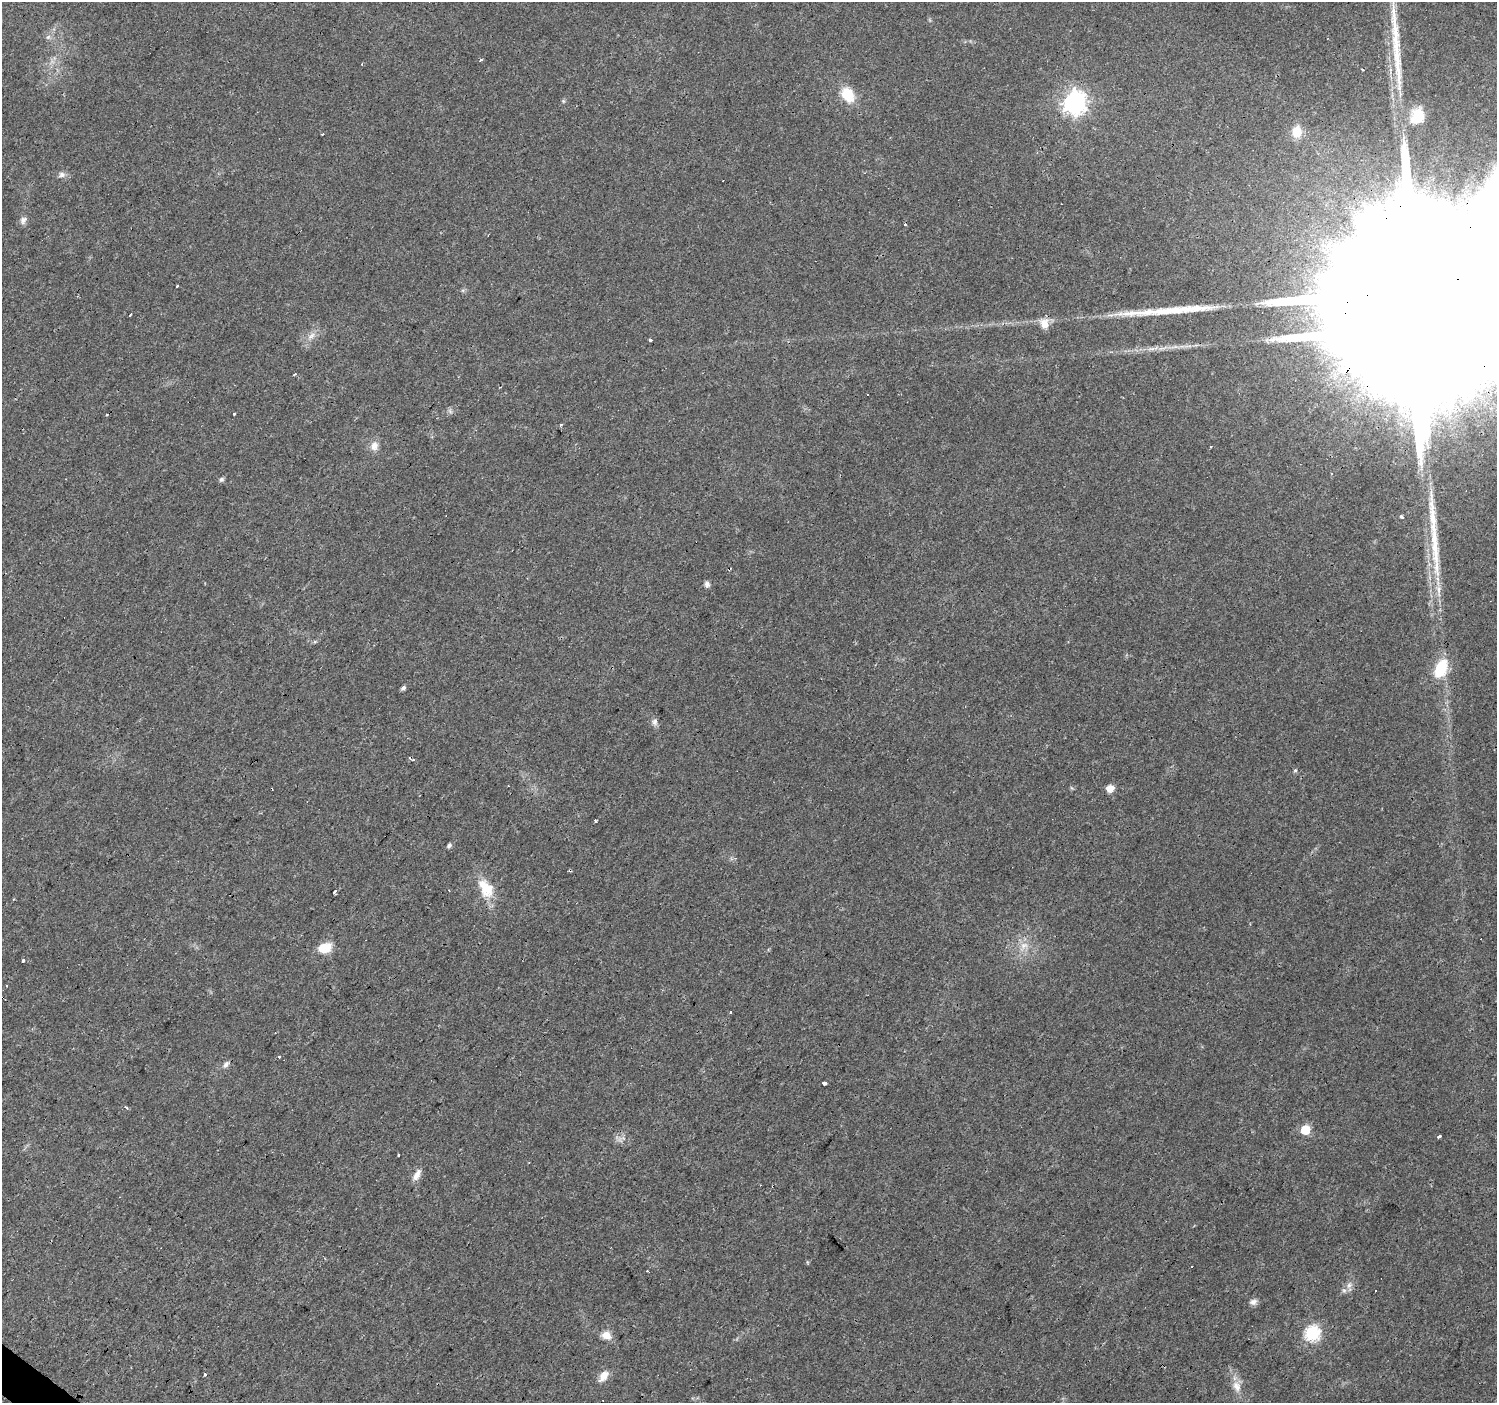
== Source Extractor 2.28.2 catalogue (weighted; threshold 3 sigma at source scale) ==
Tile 7 of 4 x 4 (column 3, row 2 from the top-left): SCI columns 2992-4486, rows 2975-4375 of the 5984 x 6013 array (HDU 1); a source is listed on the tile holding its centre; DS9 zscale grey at full resolution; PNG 1499 x 1405 px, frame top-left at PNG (2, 2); no overlay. Shown black and unused: <1% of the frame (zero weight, under 3 of 4 exposures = <1% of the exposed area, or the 3 px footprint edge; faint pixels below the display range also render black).
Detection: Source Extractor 2.28.2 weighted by HDU 2 'WHT'; one run over the whole footprint, this tile lists its part. Background 0.0294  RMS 0.0034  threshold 0.0154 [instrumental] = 3 sigma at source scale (4.5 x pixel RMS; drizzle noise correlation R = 1.50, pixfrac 1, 0.0396/0.0396 arcsec/px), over >= 5 px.
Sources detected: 79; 1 too faint to see at this stretch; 1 inside a brighter object's white glare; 17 cosmic-ray / hot-pixel residue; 3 long thin detections or spike segments (spike, bleed or trail) — not listed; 3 inside a brighter listed object's ellipse — not listed separately; the other 54 listed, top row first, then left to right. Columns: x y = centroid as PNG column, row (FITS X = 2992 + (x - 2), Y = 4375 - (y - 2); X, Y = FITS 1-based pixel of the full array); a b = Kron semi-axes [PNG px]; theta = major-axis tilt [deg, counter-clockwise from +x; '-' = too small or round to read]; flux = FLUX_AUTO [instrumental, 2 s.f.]
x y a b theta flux
48 37 7 6 - 0.97
847 95 15 11 -60 10
563 101 6 4 -47 0.47
1075 103 8 8 - 240
1417 116 23 19 64 10
1297 132 13 10 -86 5.4
62 174 8 8 - 1.4
23 220 12 7 60 1.5
177 286 3 3 - 3.1
1413 294 130 23 49 82000
130 314 4 2 - 0.81
1044 323 14 12 -70 3.5
311 336 14 7 42 2.4
651 339 3 3 - 1.7
294 374 5 3 - 0.39
500 387 3 2 - 0.28
867 395 3 3 - 2.3
450 411 8 4 -46 0.75
234 414 3 3 - 0.92
561 424 3 3 - 1.6
374 446 13 10 73 2.7
221 479 7 6 - 0.75
1401 516 4 3 - 1.2
1435 546 79 10 -86 19
707 584 7 6 - 1.2
1441 668 22 12 67 13
403 688 5 4 - 0.96
655 722 10 7 76 1.3
1295 770 6 4 43 0.48
1110 788 9 7 16 2.8
596 821 4 3 - 1.6
449 845 5 4 - 0.98
486 888 24 15 -58 9.5
335 892 4 3 - 1.9
1024 945 12 6 -8 2.3
327 948 16 13 50 4.8
23 960 3 3 - 2.9
731 1012 3 3 - 1.3
279 1056 3 3 - 1.4
226 1064 11 6 53 1.3
824 1083 3 3 - 20
126 1107 5 3 - 0.7
1305 1130 6 5 - 16
1439 1136 4 3 - 3.2
399 1155 3 3 - 1.5
417 1175 17 7 61 2.6
1349 1285 10 6 70 1.5
1376 1291 3 3 - 1.1
1253 1302 10 7 22 1.5
1312 1333 7 7 - 65
606 1335 13 10 -18 3.1
205 1374 4 3 - 1.9
604 1376 16 9 55 3.4
1237 1386 16 11 -70 3.6
Overlapping masked pixels (flux is a lower limit): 1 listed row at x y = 1413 294
Isophote crosses this tile's border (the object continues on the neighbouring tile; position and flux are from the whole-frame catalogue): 1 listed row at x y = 1413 294